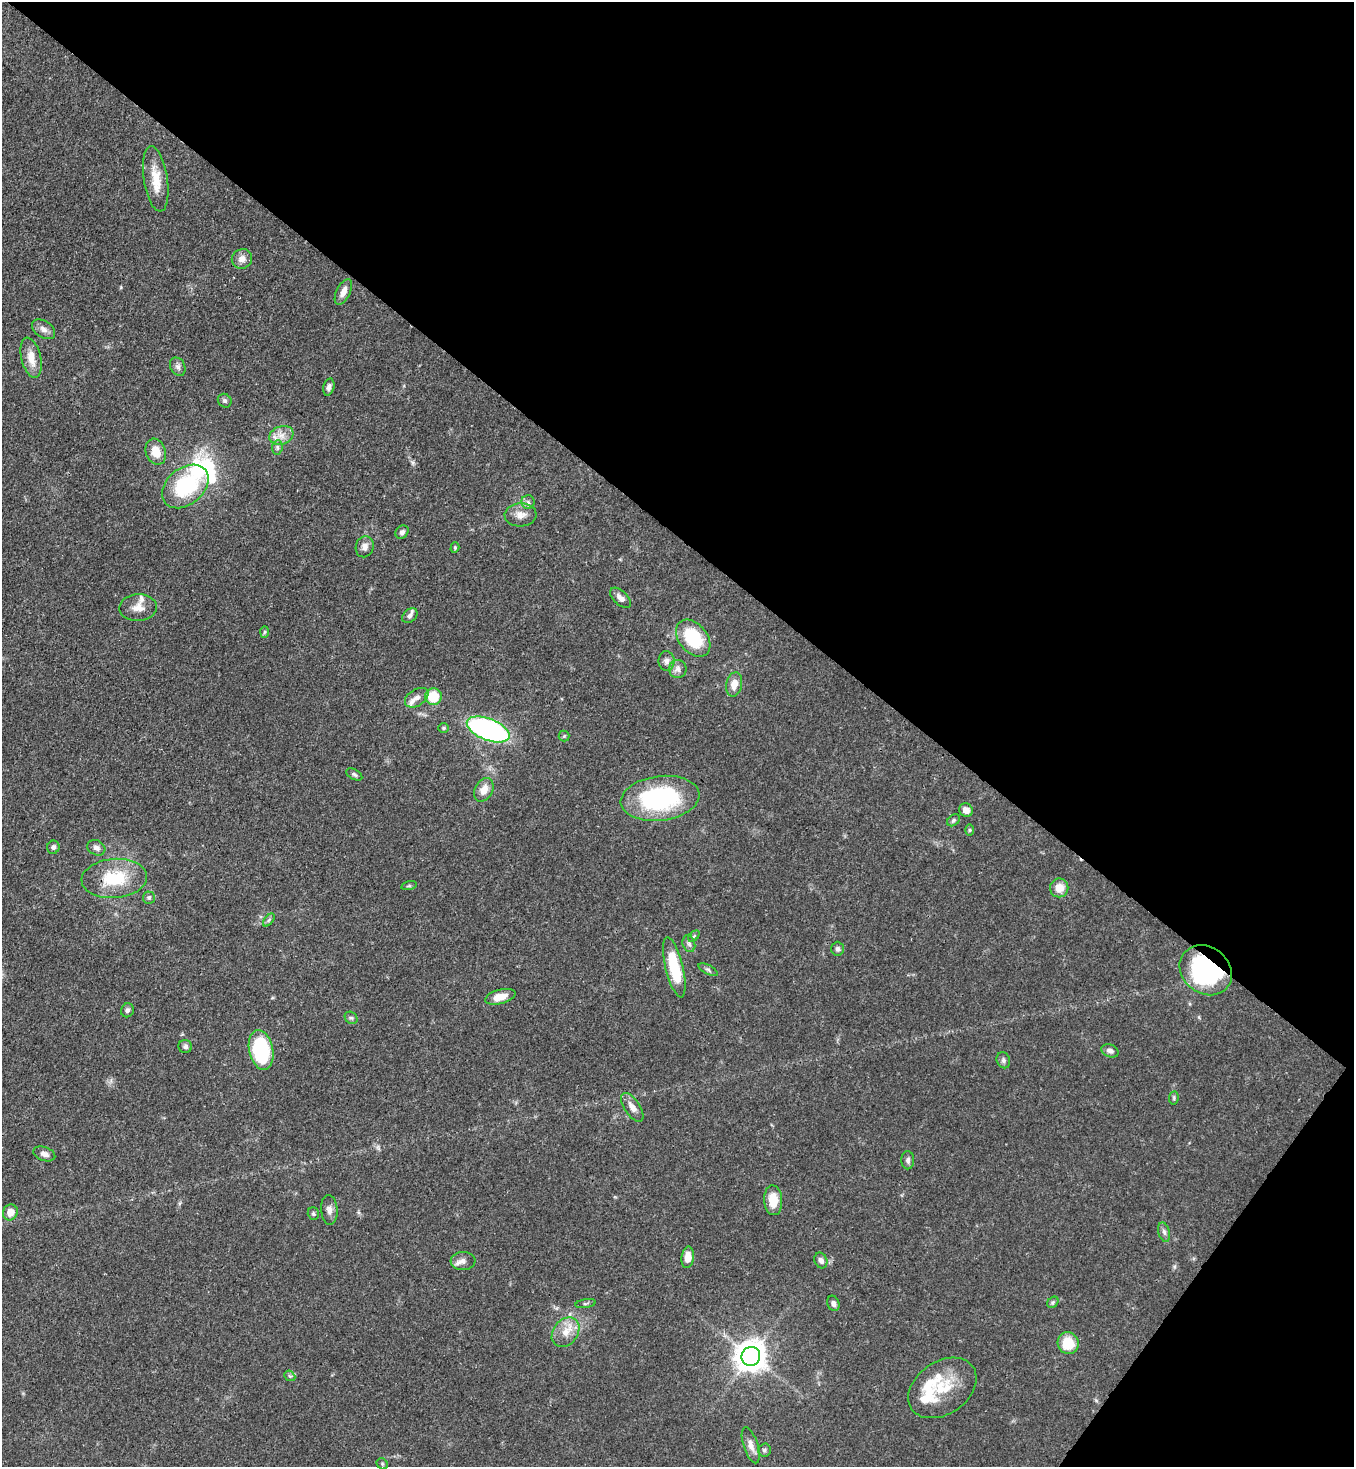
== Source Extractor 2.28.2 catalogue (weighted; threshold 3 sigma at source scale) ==
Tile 8 of 4 x 4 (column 4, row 2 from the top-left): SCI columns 4421-5772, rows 2988-4452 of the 5996 x 5974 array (HDU 1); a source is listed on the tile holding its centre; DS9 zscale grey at full resolution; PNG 1356 x 1469 px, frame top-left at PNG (2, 2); each listed source drawn as its Kron ellipse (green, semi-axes under 4 px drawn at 4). Shown black and unused: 40% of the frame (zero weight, under 3 of 4 exposures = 7% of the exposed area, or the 3 px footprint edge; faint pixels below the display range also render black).
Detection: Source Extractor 2.28.2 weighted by HDU 2 'WHT'; one run over the whole footprint, this tile lists its part. Background 0.0681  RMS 0.0035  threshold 0.0158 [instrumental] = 3 sigma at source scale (4.5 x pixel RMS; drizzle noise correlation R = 1.50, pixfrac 1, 0.05/0.05 arcsec/px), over >= 5 px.
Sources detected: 86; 1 inside a brighter object's white glare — neither listed nor drawn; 6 inside a brighter listed object's ellipse — not listed separately; the other 79 listed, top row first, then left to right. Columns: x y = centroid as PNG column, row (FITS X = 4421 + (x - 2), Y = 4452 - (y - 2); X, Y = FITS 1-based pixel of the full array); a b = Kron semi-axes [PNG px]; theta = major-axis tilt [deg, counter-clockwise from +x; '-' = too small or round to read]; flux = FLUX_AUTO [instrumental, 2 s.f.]
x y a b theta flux
156 179 33 12 -81 7.2
242 259 10 9 - 2.5
343 292 14 7 63 2.6
43 329 13 8 -34 2
31 358 20 10 -76 5.1
178 367 9 7 -62 1.4
329 387 9 5 75 1.3
225 401 7 6 - 0.95
281 435 12 9 20 3.3
277 447 7 5 83 0.85
156 452 13 10 -69 5.2
185 486 26 18 40 28
528 502 6 6 - 0.98
521 515 16 11 4 3.4
402 532 7 6 - 1
365 547 10 9 - 2.3
455 548 5 4 - 0.43
621 598 13 7 -43 2.1
138 608 19 13 3 3.9
410 616 8 6 42 1.1
264 632 6 4 88 0.46
693 638 21 14 -51 20
666 661 10 8 -89 1.6
678 669 9 8 - 1.7
734 684 12 8 78 3.8
433 697 8 8 - 10
417 698 13 8 33 2.6
444 728 5 5 - 0.51
488 729 23 11 -21 79
564 736 5 5 - 0.51
354 774 9 5 -29 0.79
484 790 12 9 62 3.6
660 798 39 22 7 46
966 810 7 6 - 2.5
954 820 7 5 40 0.74
969 830 6 4 90 0.47
53 847 6 6 - 0.97
96 848 9 7 -27 1.5
114 878 33 19 4 17
409 886 8 3 13 0.47
1059 888 9 9 - 4.5
149 898 6 6 - 0.73
269 920 7 4 53 0.63
694 936 6 4 45 0.58
689 944 8 6 -73 1
838 949 7 6 - 1.1
674 967 31 9 -76 16
708 970 10 4 -28 0.87
1206 970 28 23 -37 52
500 997 15 7 15 4.4
127 1010 7 6 - 1
351 1018 7 5 -41 0.74
185 1046 7 6 - 0.92
261 1050 20 12 -77 30
1110 1051 9 6 -21 1.3
1003 1060 8 6 -68 0.96
1174 1098 7 4 84 0.55
632 1107 16 7 -56 2.8
44 1154 11 7 -19 1.8
908 1160 9 6 89 1.1
773 1200 15 9 -86 6.2
329 1210 15 8 -86 2
10 1212 8 7 - 3.3
313 1214 6 5 - 0.71
1164 1232 10 6 -74 1.2
688 1257 11 6 83 4
821 1260 8 6 -68 1.4
463 1261 12 9 5 2.2
1053 1302 6 4 46 0.66
586 1303 10 3 9 0.66
833 1303 8 6 -70 1.3
565 1332 16 12 52 5.1
1068 1343 11 10 - 8.7
751 1356 9 9 - 550
290 1376 6 4 -41 0.61
942 1388 37 26 35 15
751 1445 19 7 -72 2.9
764 1450 6 6 - 0.8
382 1464 6 5 - 0.58
Overlapping masked pixels (flux is a lower limit): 1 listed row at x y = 1206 970